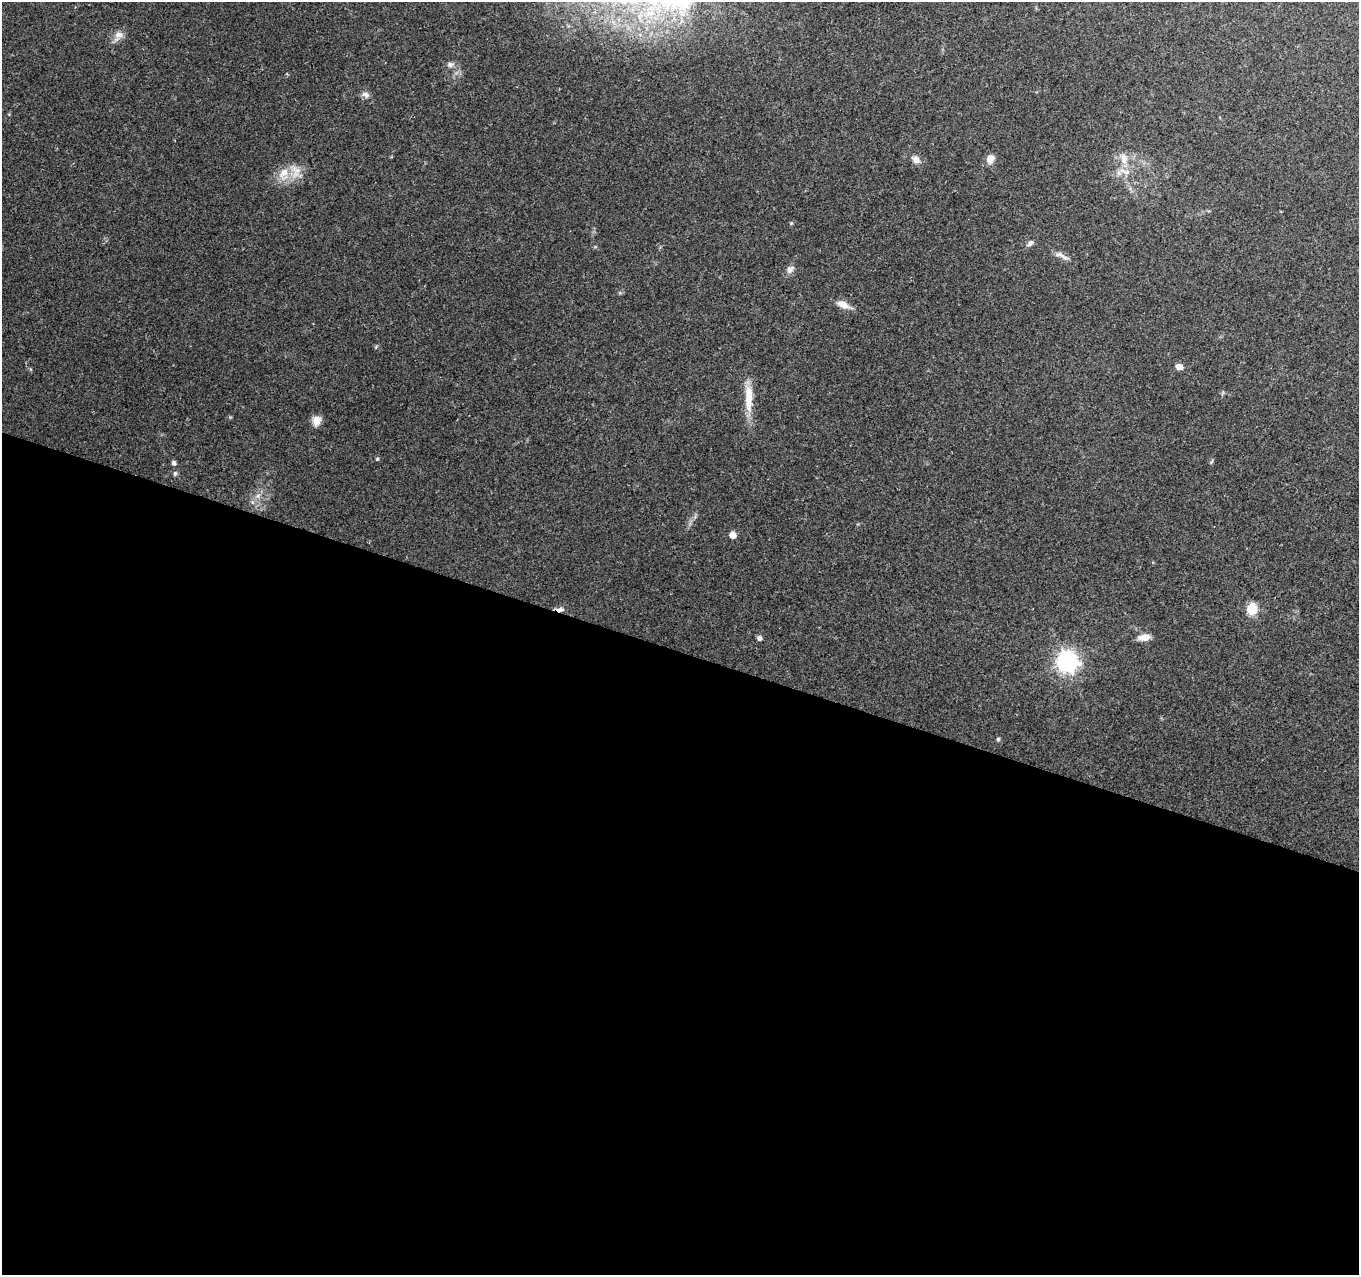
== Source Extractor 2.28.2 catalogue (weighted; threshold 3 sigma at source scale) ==
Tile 14 of 4 x 4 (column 2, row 4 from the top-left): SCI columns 1358-2714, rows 217-1489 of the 5438 x 5590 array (HDU 1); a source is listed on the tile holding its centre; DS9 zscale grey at full resolution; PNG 1361 x 1277 px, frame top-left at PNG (2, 2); no overlay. Shown black and unused: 49% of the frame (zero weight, under 2 of 3 exposures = <1% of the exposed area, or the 3 px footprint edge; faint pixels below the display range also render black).
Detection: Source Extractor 2.28.2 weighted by HDU 2 'WHT'; one run over the whole footprint, this tile lists its part. Background 0.131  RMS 0.0071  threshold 0.0318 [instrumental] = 3 sigma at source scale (4.5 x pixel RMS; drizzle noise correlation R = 1.50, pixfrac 1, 0.0396/0.0396 arcsec/px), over >= 5 px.
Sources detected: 29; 1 inside a brighter listed object's ellipse — not listed separately; the other 28 listed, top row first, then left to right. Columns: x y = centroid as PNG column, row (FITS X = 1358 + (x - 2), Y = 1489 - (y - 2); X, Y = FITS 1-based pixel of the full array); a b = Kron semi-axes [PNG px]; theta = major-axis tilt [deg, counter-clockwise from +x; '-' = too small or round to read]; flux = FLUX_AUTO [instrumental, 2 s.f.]
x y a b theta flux
119 35 12 10 38 5.6
450 64 10 7 12 2.7
365 95 11 7 -32 3.1
1124 158 17 10 -76 8.5
990 159 10 8 74 5.7
916 160 11 9 -33 4
284 173 20 14 75 11
1119 173 7 4 -71 1.8
1030 243 10 5 50 2.1
1061 255 23 6 -25 4.1
790 269 11 9 58 3.3
843 304 13 7 -25 7.6
1179 367 7 5 -16 5.3
749 399 36 9 89 16
316 420 11 10 - 5.6
377 459 4 4 - 0.75
1212 461 6 4 70 0.91
173 463 6 5 - 1.9
175 473 6 5 - 1.4
258 495 7 6 - 2.7
252 502 6 4 -71 1.4
733 535 5 5 - 7.9
560 609 10 6 3 3
1252 609 6 6 - 55
1144 637 14 7 6 6.1
759 638 5 4 - 2.7
1067 661 8 8 - 410
998 739 5 5 - 1
Overlapping masked pixels (flux is a lower limit): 1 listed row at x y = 560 609